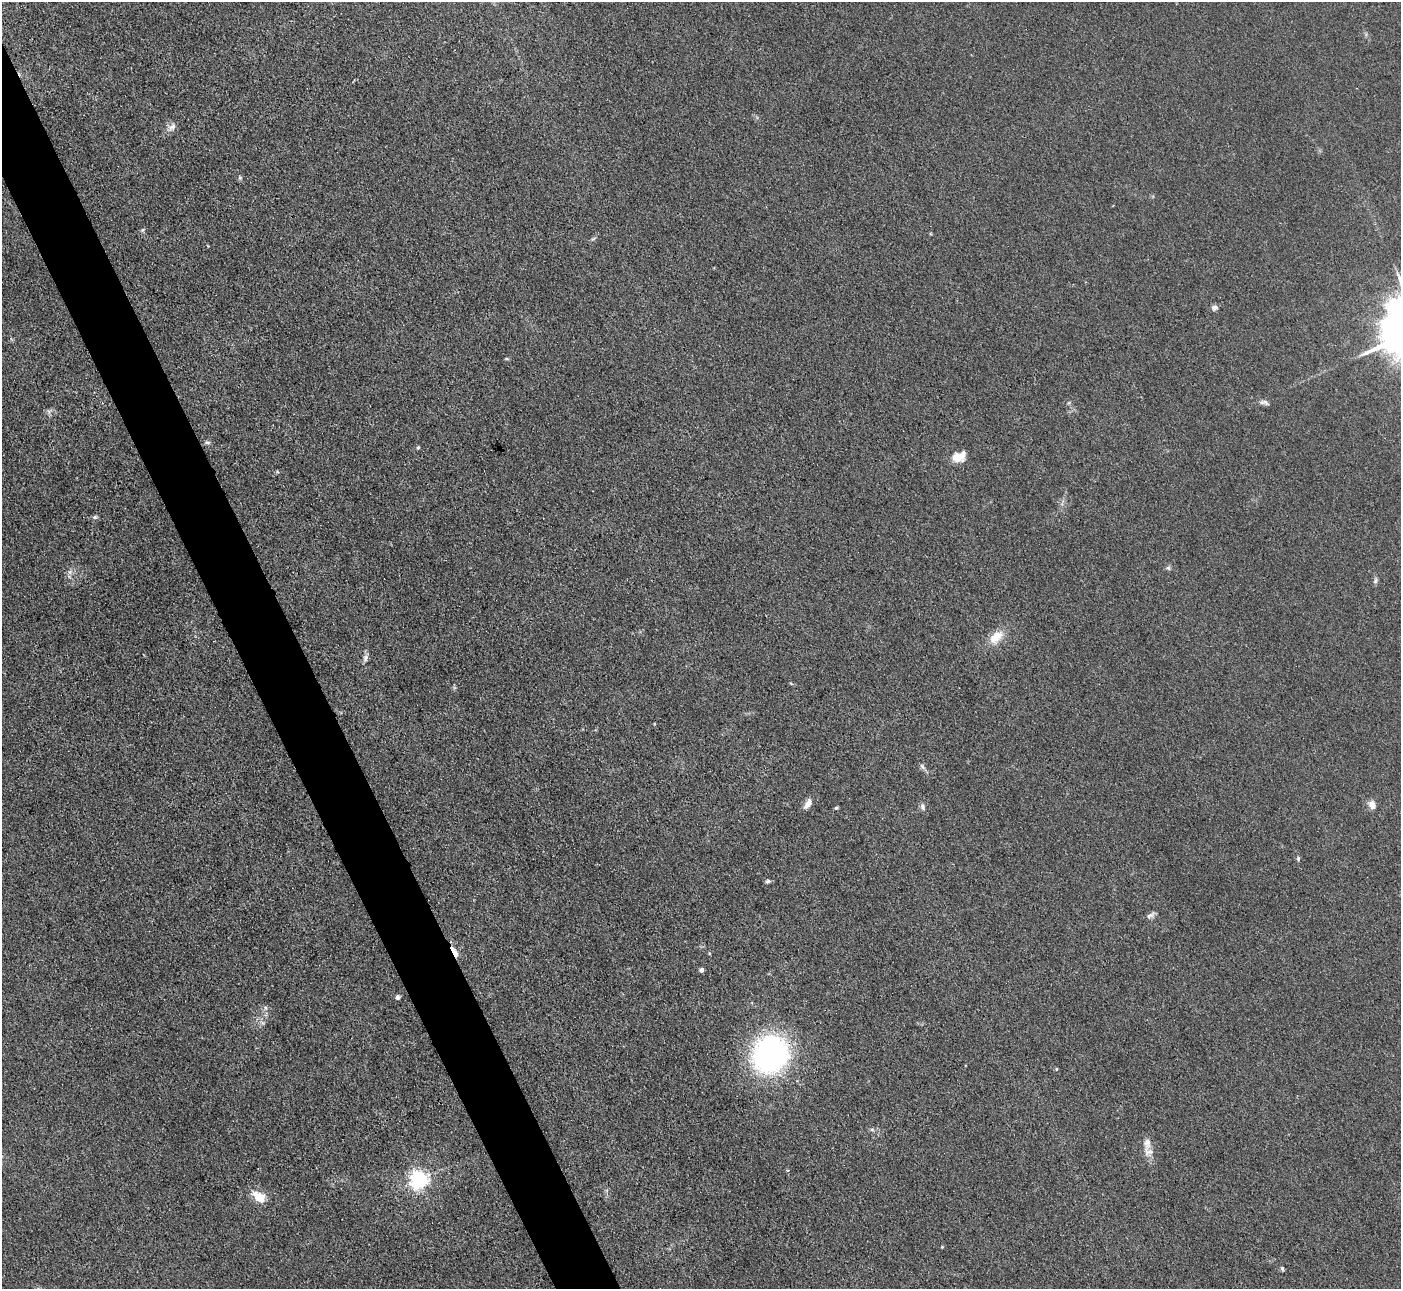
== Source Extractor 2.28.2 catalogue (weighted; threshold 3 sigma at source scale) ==
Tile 11 of 4 x 4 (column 3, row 3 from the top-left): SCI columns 2799-4197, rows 1573-2859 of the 5599 x 5585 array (HDU 1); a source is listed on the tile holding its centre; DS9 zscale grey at full resolution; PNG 1403 x 1291 px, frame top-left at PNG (2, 2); no overlay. Shown black and unused: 4% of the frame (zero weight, under 3 of 4 exposures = <1% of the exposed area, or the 3 px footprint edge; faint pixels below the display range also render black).
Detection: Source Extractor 2.28.2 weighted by HDU 2 'WHT'; one run over the whole footprint, this tile lists its part. Background 0.0557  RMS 0.0059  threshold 0.0266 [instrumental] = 3 sigma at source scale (4.5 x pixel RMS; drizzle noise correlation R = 1.50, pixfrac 1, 0.05/0.05 arcsec/px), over >= 5 px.
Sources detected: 38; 1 inside a brighter listed object's ellipse — not listed separately; the other 37 listed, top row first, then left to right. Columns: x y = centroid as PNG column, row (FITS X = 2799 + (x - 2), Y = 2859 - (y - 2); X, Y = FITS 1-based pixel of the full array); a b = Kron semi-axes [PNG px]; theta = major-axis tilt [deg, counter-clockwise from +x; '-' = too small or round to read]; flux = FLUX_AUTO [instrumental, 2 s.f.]
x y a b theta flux
172 127 12 7 49 3.1
240 178 5 5 - 0.94
142 230 6 5 - 0.95
593 239 8 3 44 0.95
1214 307 8 6 8 2
1264 402 13 6 -13 2.1
207 442 9 4 -1 1.2
418 448 5 4 - 0.7
959 457 17 11 20 8.1
277 472 5 5 - 0.78
95 517 7 5 0 1.2
1168 568 6 5 - 1.2
70 572 7 4 -71 1.4
1375 581 9 5 71 1.4
996 637 21 12 43 10
365 658 11 6 73 2.4
922 766 9 6 -52 1.7
808 804 14 7 58 4.1
1372 805 7 6 - 5.9
922 807 9 6 -73 1.8
836 808 5 4 - 0.85
1298 858 7 5 -80 1
768 881 6 5 - 1.3
1151 915 14 5 32 2.1
454 952 15 5 -60 6.5
701 970 5 4 - 1.8
397 997 4 4 - 2.5
265 1008 7 4 -88 1.2
770 1054 31 27 56 160
1056 1069 5 3 - 0.54
872 1129 6 4 -1 1
1148 1152 14 12 -34 5
787 1170 4 3 - 0.69
418 1180 7 6 - 280
259 1197 19 11 -36 9.8
942 1247 4 4 - 0.54
1282 1269 6 4 -63 0.96
Overlapping masked pixels (flux is a lower limit): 2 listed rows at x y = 454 952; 770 1054